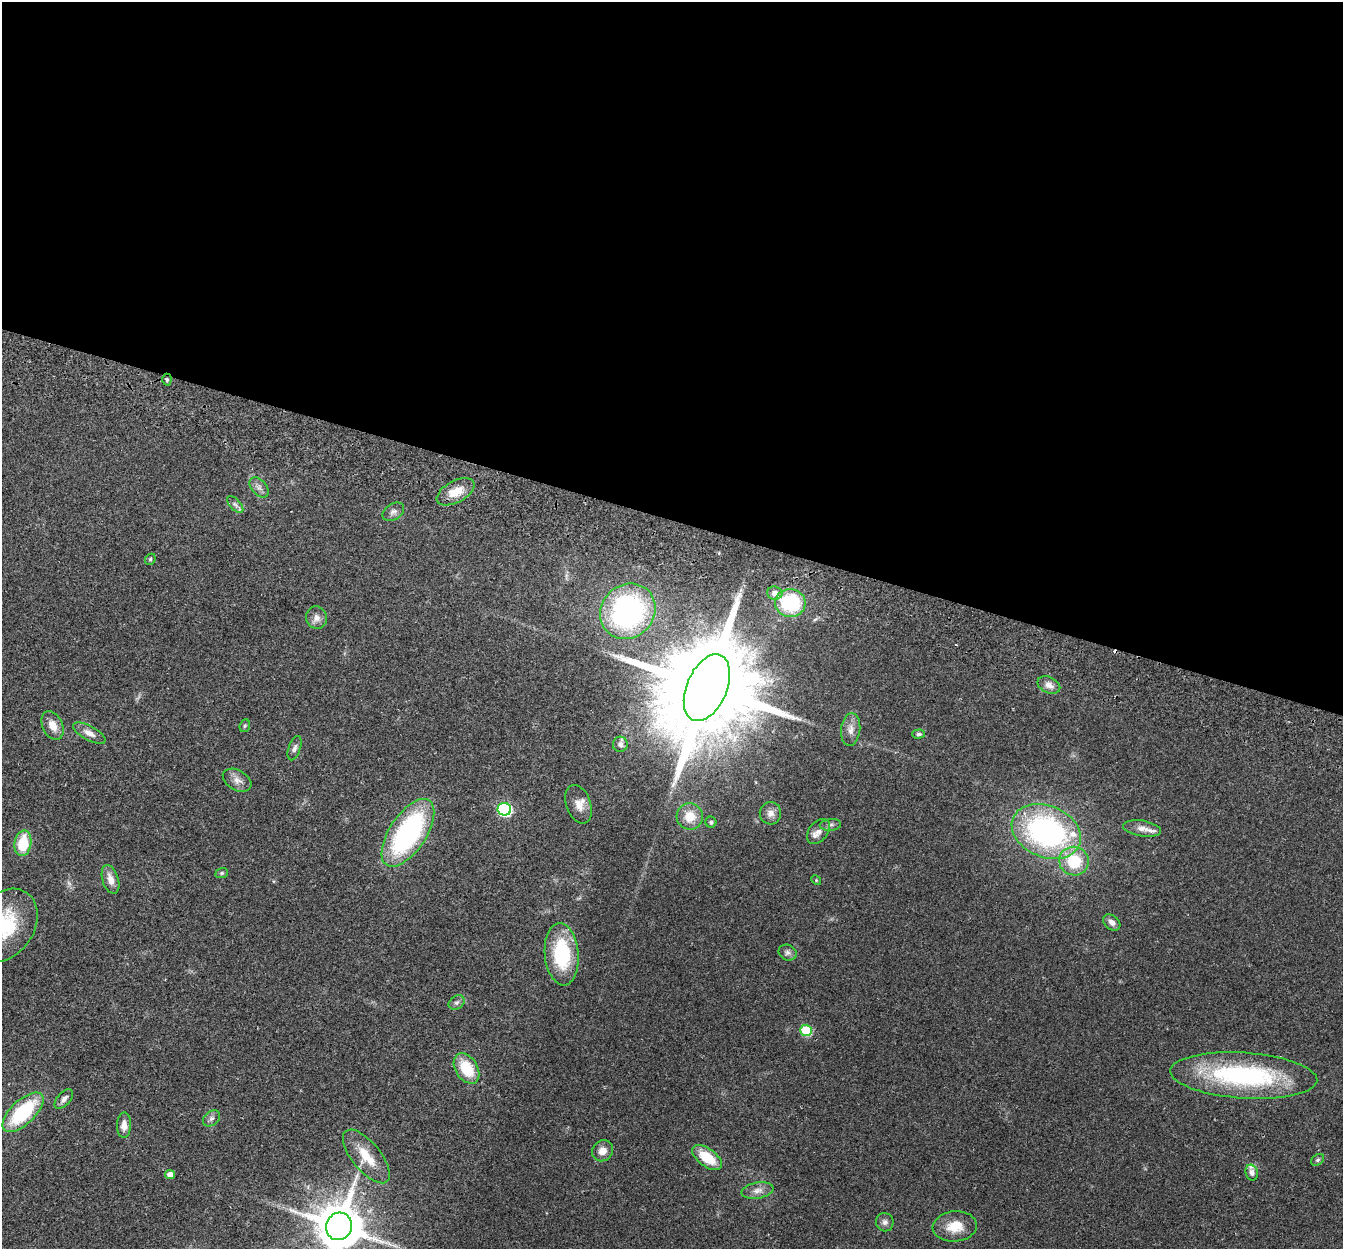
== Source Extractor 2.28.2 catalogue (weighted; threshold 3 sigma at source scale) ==
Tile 3 of 4 x 4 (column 3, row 1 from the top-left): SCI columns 2707-4047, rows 3931-5177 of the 5415 x 5496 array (HDU 1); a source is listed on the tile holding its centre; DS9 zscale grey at full resolution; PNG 1345 x 1251 px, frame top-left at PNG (2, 2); each listed source drawn as its Kron ellipse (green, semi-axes under 4 px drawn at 4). Shown black and unused: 42% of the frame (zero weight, under 2 of 3 exposures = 3% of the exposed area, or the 3 px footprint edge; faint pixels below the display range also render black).
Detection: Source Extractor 2.28.2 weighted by HDU 2 'WHT'; one run over the whole footprint, this tile lists its part. Background 0.0604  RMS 0.0078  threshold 0.0353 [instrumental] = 3 sigma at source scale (4.5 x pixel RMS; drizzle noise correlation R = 1.50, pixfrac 1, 0.05/0.05 arcsec/px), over >= 5 px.
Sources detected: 62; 2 cosmic-ray / hot-pixel residue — neither listed nor drawn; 3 inside a brighter listed object's ellipse — not listed separately; the other 57 listed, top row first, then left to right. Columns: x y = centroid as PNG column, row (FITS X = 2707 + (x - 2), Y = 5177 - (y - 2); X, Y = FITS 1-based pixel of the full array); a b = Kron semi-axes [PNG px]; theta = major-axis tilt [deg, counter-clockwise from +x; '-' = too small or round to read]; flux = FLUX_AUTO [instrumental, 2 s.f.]
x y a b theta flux
167 380 6 4 89 1.5
259 487 12 7 -49 3.4
456 492 20 11 28 13
235 504 10 5 -47 2.4
393 512 12 8 33 3.3
150 559 6 5 - 1.1
775 593 8 6 -3 5.7
790 603 15 14 - 56
628 611 29 26 45 160
316 618 11 10 - 4.7
1049 685 12 8 -25 5
707 688 35 20 67 25000
52 725 15 10 -66 8.7
245 726 6 5 - 1.2
851 730 16 9 84 6.3
89 733 18 7 -28 6
919 734 6 4 1 1.6
620 744 7 7 - 2.2
295 748 12 6 71 2.7
237 780 15 10 -30 5.6
579 804 20 12 -70 8.1
504 809 7 6 - 120
770 813 11 10 - 5.1
690 816 13 13 - 13
711 822 5 5 - 1.8
830 825 11 5 6 2.4
1142 828 19 8 -8 5.9
818 831 14 9 51 5.8
1046 831 36 26 -22 170
408 833 39 18 56 140
23 843 13 8 80 25
1074 861 15 14 - 29
222 873 6 5 - 1.3
110 879 15 8 -72 7.2
816 880 5 4 - 0.78
1112 922 10 6 -40 4.3
5 925 39 29 56 52
788 953 9 7 -24 2.8
562 954 31 17 -85 54
457 1003 8 6 34 2.3
806 1030 6 5 - 38
466 1068 16 11 -58 26
1244 1076 74 23 -4 120
64 1099 12 6 48 3.8
23 1112 26 12 44 57
211 1118 10 6 39 2.8
124 1125 13 7 89 6.1
602 1151 11 10 - 6.6
366 1156 32 14 -51 20
707 1157 17 9 -36 23
1318 1160 7 5 40 1.6
1252 1173 8 6 -74 3.4
170 1175 5 4 - 5
758 1190 16 8 10 5.7
885 1222 9 8 - 3.2
339 1226 14 12 67 4000
955 1226 22 15 6 16
Overlapping masked pixels (flux is a lower limit): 1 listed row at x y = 167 380
Isophote crosses this tile's border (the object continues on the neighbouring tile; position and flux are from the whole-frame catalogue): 2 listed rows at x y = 5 925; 339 1226